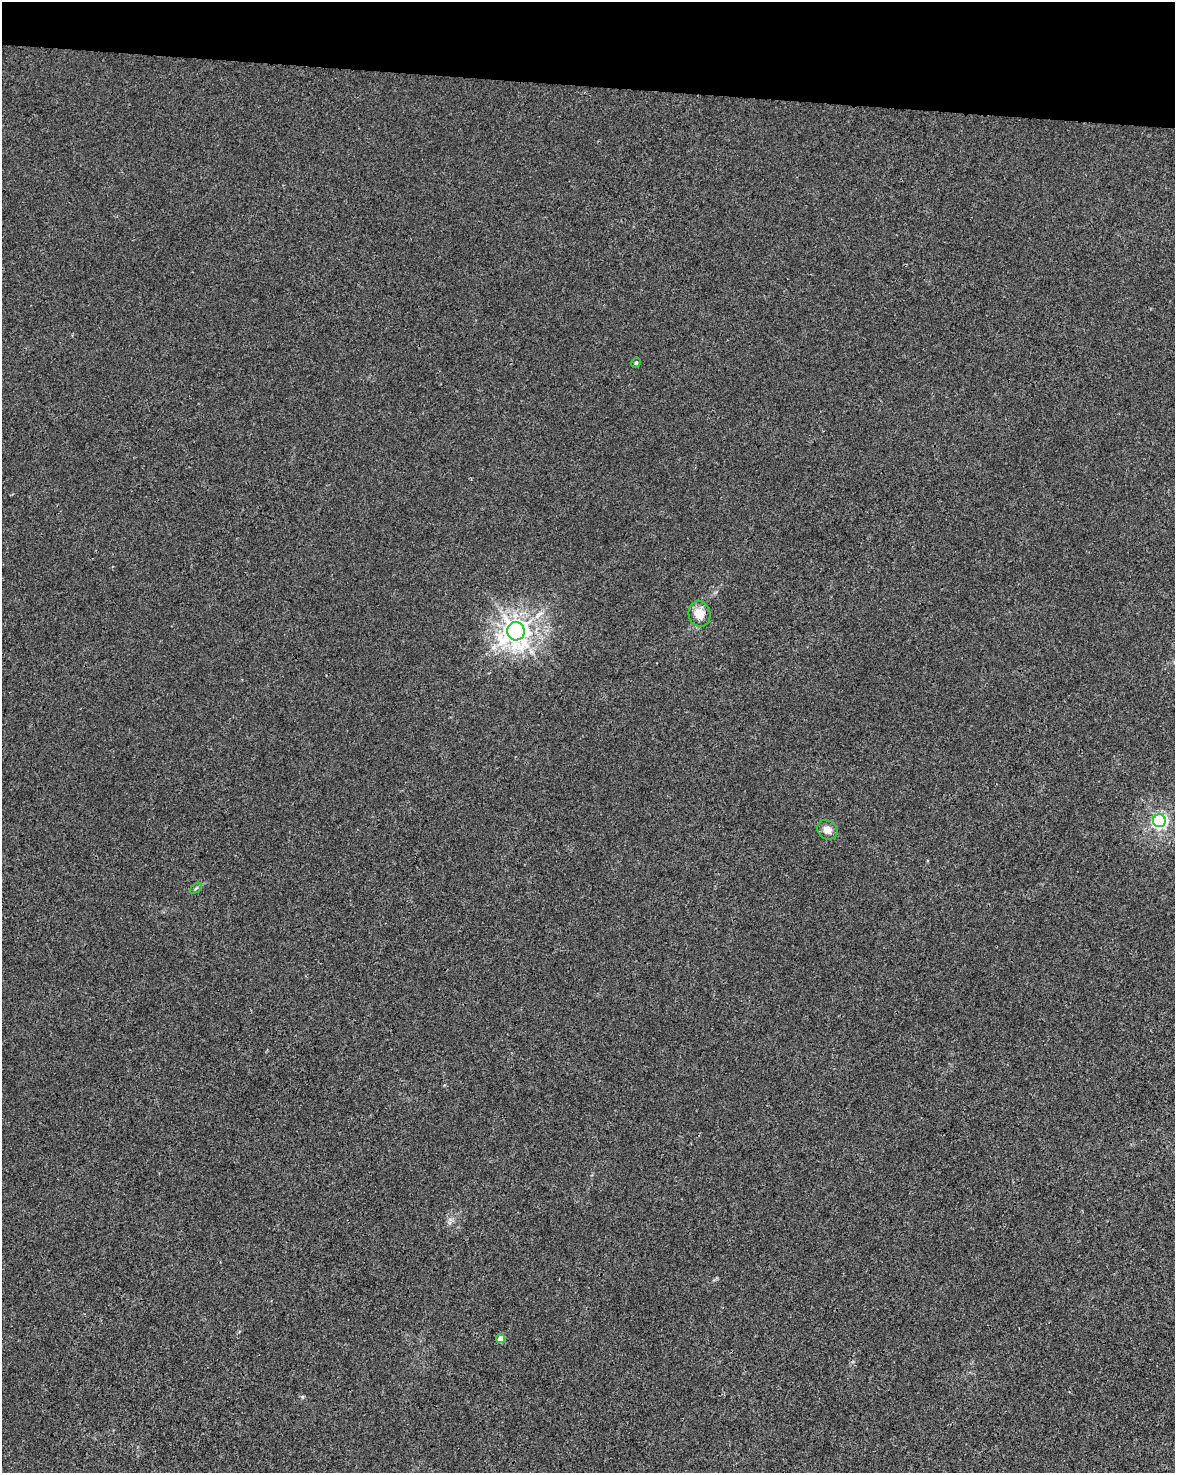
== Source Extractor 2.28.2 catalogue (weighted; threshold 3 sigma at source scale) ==
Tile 2 of 4 x 3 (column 2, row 1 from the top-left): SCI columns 1174-2346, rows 3169-4639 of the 4700 x 4923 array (HDU 1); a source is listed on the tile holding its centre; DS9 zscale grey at full resolution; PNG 1177 x 1475 px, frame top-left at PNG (2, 2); each listed source drawn as its Kron ellipse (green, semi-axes under 4 px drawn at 4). Shown black and unused: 6% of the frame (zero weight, under 3 of 4 exposures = <1% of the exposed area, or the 3 px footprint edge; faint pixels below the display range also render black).
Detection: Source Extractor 2.28.2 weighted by HDU 2 'WHT'; one run over the whole footprint, this tile lists its part. Background 0.00168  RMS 0.0028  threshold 0.0124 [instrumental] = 3 sigma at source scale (4.5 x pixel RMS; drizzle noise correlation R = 1.50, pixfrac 1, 0.0396/0.0396 arcsec/px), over >= 5 px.
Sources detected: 7; all 7 listed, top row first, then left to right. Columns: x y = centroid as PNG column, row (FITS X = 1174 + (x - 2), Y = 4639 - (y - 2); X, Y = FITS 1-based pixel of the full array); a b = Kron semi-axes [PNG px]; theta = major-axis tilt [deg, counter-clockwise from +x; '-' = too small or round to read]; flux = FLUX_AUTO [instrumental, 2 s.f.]
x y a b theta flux
636 363 5 4 - 0.45
699 614 13 11 -74 4.2
516 631 9 9 - 310
1159 821 6 6 - 81
827 830 11 9 -41 2.4
196 888 7 3 37 0.42
501 1338 4 4 - 2.5